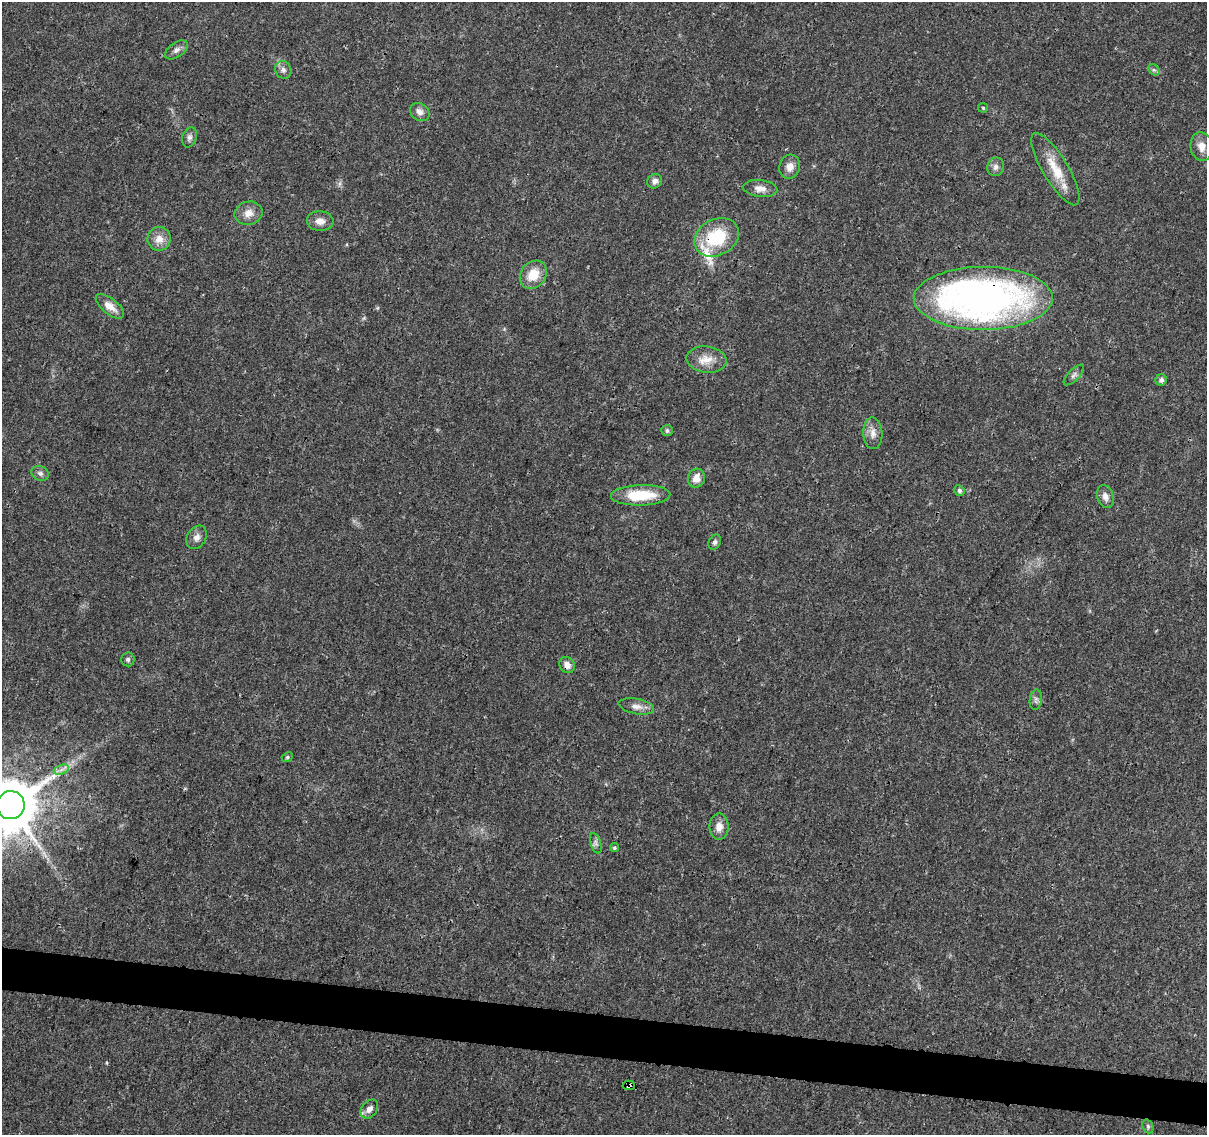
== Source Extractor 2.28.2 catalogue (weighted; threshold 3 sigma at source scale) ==
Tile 6 of 4 x 4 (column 2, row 2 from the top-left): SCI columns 1208-2412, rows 2493-3625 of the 4833 x 5042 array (HDU 1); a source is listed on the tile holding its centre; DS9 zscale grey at full resolution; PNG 1209 x 1137 px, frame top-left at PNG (2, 2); each listed source drawn as its Kron ellipse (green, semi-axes under 4 px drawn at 4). Shown black and unused: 4% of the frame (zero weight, under 3 of 4 exposures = <1% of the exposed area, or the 3 px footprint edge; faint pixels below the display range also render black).
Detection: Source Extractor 2.28.2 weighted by HDU 2 'WHT'; one run over the whole footprint, this tile lists its part. Background 0.024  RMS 0.002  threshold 0.00914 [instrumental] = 3 sigma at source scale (4.5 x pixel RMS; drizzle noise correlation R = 1.50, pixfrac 1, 0.0396/0.0396 arcsec/px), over >= 5 px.
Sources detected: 46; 1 long thin detection or spike segment (spike, bleed or trail) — neither listed nor drawn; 1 inside a brighter listed object's ellipse — not listed separately; the other 44 listed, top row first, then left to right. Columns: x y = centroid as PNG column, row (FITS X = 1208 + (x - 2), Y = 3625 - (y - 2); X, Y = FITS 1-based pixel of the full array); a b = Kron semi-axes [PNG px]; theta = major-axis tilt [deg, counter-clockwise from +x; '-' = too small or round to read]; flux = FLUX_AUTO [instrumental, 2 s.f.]
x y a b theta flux
176 50 13 7 35 0.94
283 70 9 8 - 0.83
1154 70 6 5 - 0.42
983 108 5 4 - 0.25
420 112 10 8 -34 1.1
189 137 10 7 72 0.7
1201 146 14 11 -82 2.1
790 167 12 10 74 1.8
996 167 9 8 - 0.87
1055 169 41 12 -59 5.4
655 181 8 7 - 0.94
760 188 17 8 -6 1.6
248 213 14 11 13 1.9
320 221 13 10 -4 1.5
717 237 23 18 29 11
159 239 12 11 - 2.1
533 275 15 12 51 4.1
983 298 69 31 0 100
110 306 17 7 -39 2
706 360 20 13 -7 3
1074 375 13 5 46 0.76
1161 380 6 5 - 0.72
667 430 6 5 - 0.47
873 433 16 9 -88 1.6
40 473 9 7 -24 0.65
696 478 9 8 - 1.9
959 491 6 5 - 0.48
641 495 29 10 2 7.6
1105 496 12 8 -72 1.4
197 537 12 9 57 1.2
715 542 8 5 63 0.5
128 659 7 6 - 0.52
567 665 8 7 - 1.4
1036 700 10 6 84 0.62
636 706 18 7 -11 1.5
287 757 6 4 24 0.29
61 770 8 4 19 0.65
11 805 14 14 - 1400
719 827 13 9 89 1.9
596 843 11 5 -71 0.64
614 848 5 4 - 0.31
629 1085 6 5 - 0.9
369 1109 10 7 52 1.1
1148 1126 7 5 -70 0.42
Overlapping masked pixels (flux is a lower limit): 5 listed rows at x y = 717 237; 983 298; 567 665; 11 805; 629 1085
Isophote crosses this tile's border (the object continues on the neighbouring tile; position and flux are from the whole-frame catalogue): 1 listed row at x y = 11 805